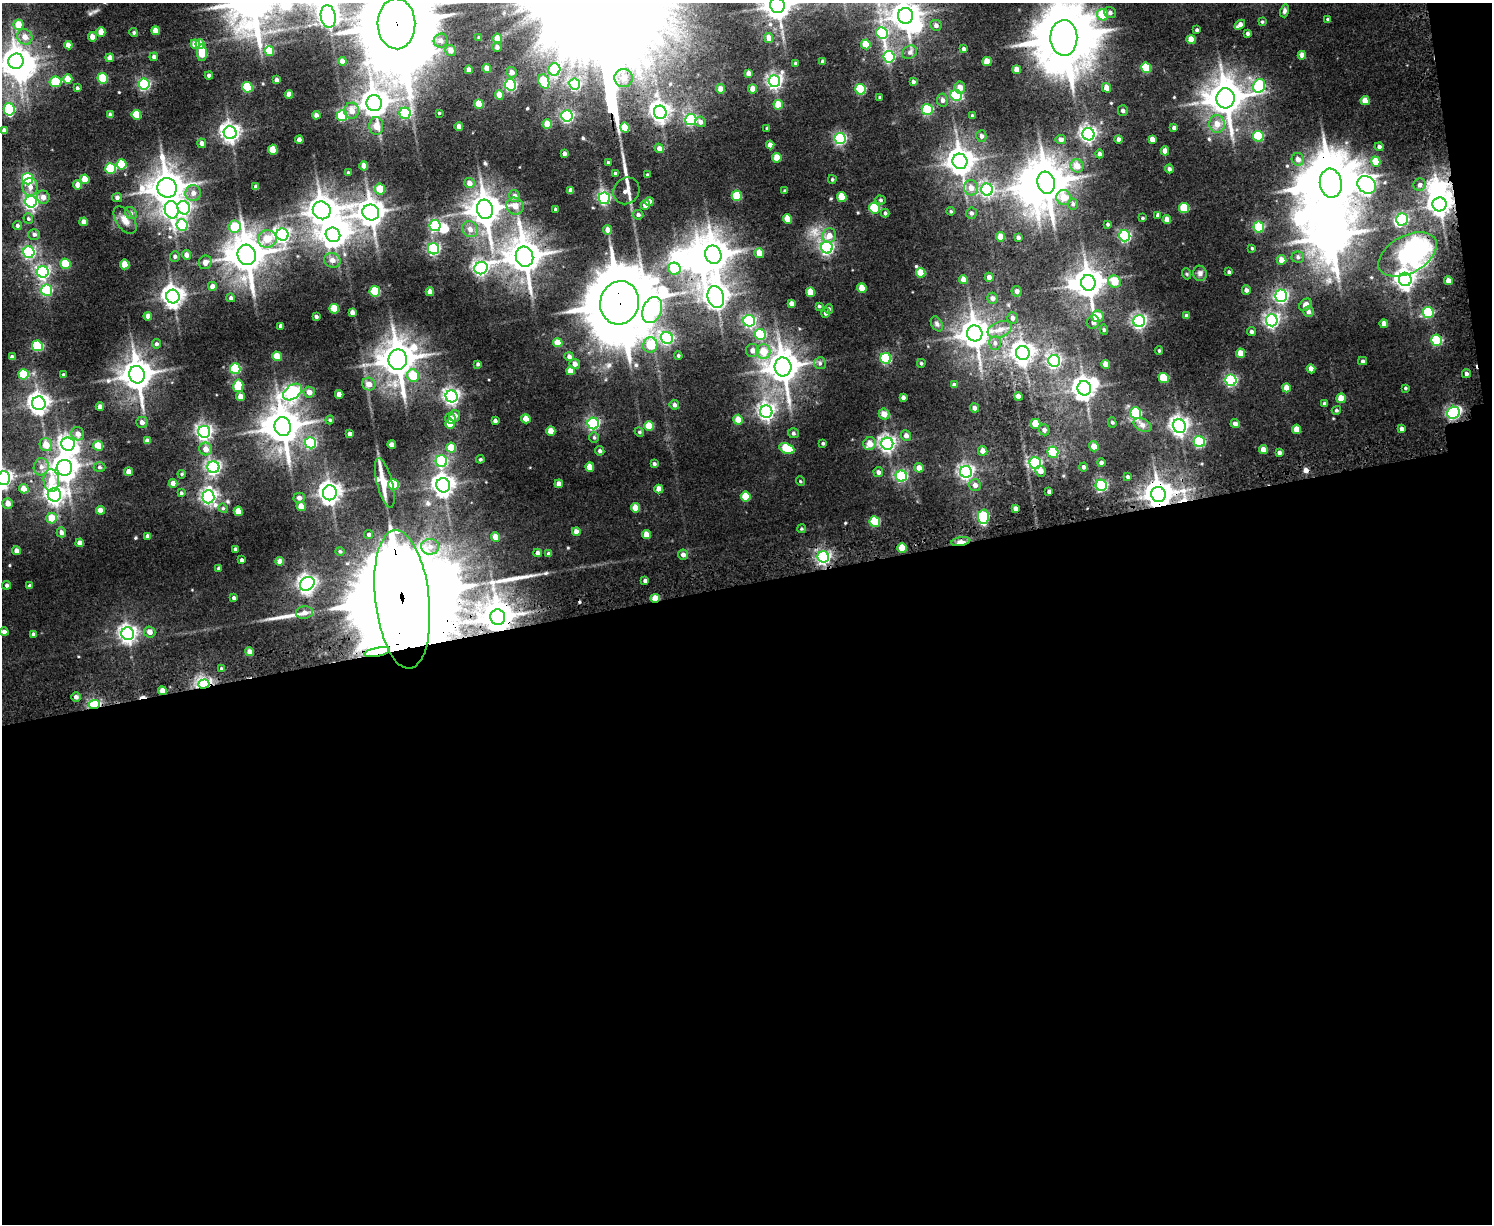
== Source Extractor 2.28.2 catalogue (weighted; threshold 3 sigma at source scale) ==
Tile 12 of 3 x 4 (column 3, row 4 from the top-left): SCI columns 3294-4783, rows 61-1282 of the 4970 x 4990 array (HDU 1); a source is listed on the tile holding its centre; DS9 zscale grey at full resolution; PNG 1494 x 1226 px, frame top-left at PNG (2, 3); each listed source drawn as its Kron ellipse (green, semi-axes under 4 px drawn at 4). Shown black and unused: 53% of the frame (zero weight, under 3 of 5 exposures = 5% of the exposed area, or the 3 px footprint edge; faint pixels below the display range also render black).
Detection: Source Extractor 2.28.2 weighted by HDU 2 'WHT'; one run over the whole footprint, this tile lists its part. Background 0.0447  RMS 0.0049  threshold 0.0221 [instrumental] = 3 sigma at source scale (4.5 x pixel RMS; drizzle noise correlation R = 1.50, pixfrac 1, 0.05/0.05 arcsec/px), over >= 5 px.
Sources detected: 498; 20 inside a brighter object's white glare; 2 cosmic-ray / hot-pixel residue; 2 long thin detections or spike segments (spike, bleed or trail) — neither listed nor drawn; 2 inside a brighter listed object's ellipse — not listed separately; the other 472 listed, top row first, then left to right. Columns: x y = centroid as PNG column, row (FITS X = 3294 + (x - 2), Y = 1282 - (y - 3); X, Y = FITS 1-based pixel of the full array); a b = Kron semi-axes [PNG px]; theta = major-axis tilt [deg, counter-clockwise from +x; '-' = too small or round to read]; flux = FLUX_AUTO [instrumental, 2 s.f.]
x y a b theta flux
777 5 7 7 - 510
1284 11 6 4 75 0.96
1110 13 6 5 - 1.2
1103 15 6 5 - 9.9
328 16 11 7 -83 170
905 16 8 7 - 470
1327 19 4 3 - 0.47
1262 22 4 3 - 0.49
396 24 25 19 -88 5400
18 25 5 5 - 6.7
936 25 6 5 - 1.4
1240 25 6 4 41 2.7
1197 30 3 3 - 0.68
155 31 4 4 - 5
101 32 4 4 - 4.6
134 32 4 4 - 0.69
882 33 6 5 - 39
1247 34 3 3 - 0.9
25 37 8 7 - 3.1
92 37 4 4 - 3
479 38 3 3 - 0.88
769 38 5 4 - 2.6
1064 38 18 13 -88 2500
497 39 5 4 - 5.2
1191 39 5 4 - 5.4
441 41 7 6 - 1.8
195 44 5 4 - 6
200 44 5 4 - 5.8
866 44 5 4 - 11
68 45 4 4 - 3.4
497 47 5 5 - 1.4
963 49 4 4 - 0.91
451 50 5 5 - 2.5
269 51 5 4 - 12
910 52 8 6 32 1.5
202 53 8 5 -89 11
1302 55 4 4 - 3
154 57 4 4 - 1.3
889 57 6 5 - 46
110 58 4 4 - 2.4
16 61 8 7 - 420
342 61 4 4 - 3
822 61 3 3 - 0.73
987 61 5 4 - 6.6
796 63 3 3 - 0.63
487 68 4 4 - 4.2
1146 68 5 5 - 16
469 70 4 4 - 2
554 70 6 6 - 30
1017 70 4 4 - 3.5
512 72 5 5 - 2.2
748 73 4 4 - 1.9
209 76 4 4 - 1.2
103 78 5 5 - 20
624 78 9 9 - 4.4
68 79 5 4 - 6.1
276 80 4 3 - 1.2
544 81 7 5 -67 17
774 81 6 5 - 120
55 82 6 5 - 16
913 82 4 3 - 1.1
144 84 5 5 - 59
575 84 5 5 - 51
510 85 6 5 - 57
1259 86 7 6 - 40
247 87 5 5 - 24
77 88 4 3 - 0.82
960 88 6 5 - 3.3
1107 88 5 4 - 3.9
721 89 4 4 - 3.3
753 89 4 4 - 3.4
860 89 5 5 - 26
289 94 4 4 - 3
499 95 5 4 - 5.1
956 95 6 5 - 48
880 97 3 3 - 0.49
1225 98 10 9 - 910
942 100 6 5 - 1.6
1365 101 5 4 - 3.9
374 103 8 7 - 480
479 104 5 4 - 9.2
778 105 5 4 - 7.4
9 109 6 5 - 40
927 109 5 5 - 47
1123 110 5 5 - 1
352 111 8 7 - 4.1
660 112 7 6 - 180
405 113 5 5 - 45
439 113 3 3 - 0.45
110 115 4 3 - 1.3
136 115 5 5 - 12
316 115 4 4 - 1.8
972 115 4 3 - 0.4
342 116 5 5 - 25
567 116 6 5 - 74
691 119 5 5 - 60
700 122 5 5 - 1.7
547 124 4 4 - 5.6
1217 124 9 8 - 3.9
376 126 9 7 -90 4.8
459 127 4 4 - 3
625 128 5 4 - 9.7
767 128 4 3 - 0.64
1174 128 4 4 - 1.5
4 131 4 4 - 2
230 133 6 6 - 190
1088 134 6 6 - 130
981 136 6 5 - 1.3
1258 136 5 5 - 26
840 139 6 5 - 62
1061 139 5 4 - 1.7
1119 139 4 4 - 1.8
1152 139 4 4 - 2.5
299 140 4 4 - 2.7
202 143 5 4 - 1.9
770 145 4 4 - 3.2
1379 147 4 4 - 1.3
659 148 5 4 - 1.9
273 150 5 4 - 11
1165 151 4 4 - 3.3
564 153 3 3 - 1.3
1099 154 4 4 - 1.2
777 158 5 4 - 5.8
1298 159 6 6 - 2.5
960 161 8 7 - 470
1376 162 5 4 - 7.8
608 163 4 3 - 0.58
121 164 5 5 - 13
364 166 4 4 - 4.2
1077 166 7 6 - 3.9
111 168 5 5 - 29
1169 169 4 4 - 1.2
348 173 4 3 - 0.58
615 173 3 3 - 0.6
647 175 3 2 - 0.64
28 179 5 5 - 41
85 179 5 4 - 7.1
832 179 4 3 - 0.63
469 183 5 5 - 2.5
1046 183 11 8 -74 1100
1331 183 14 11 -82 2000
78 185 4 4 - 3.6
1367 185 10 8 -37 140
1420 185 6 6 - 1.6
30 187 9 8 - 2.8
256 187 4 4 - 2.3
167 188 10 9 - 830
971 188 8 7 - 3.5
380 189 5 5 - 8
571 190 4 4 - 2
987 190 6 6 - 84
626 191 14 12 52 3.5
785 191 4 3 - 0.6
193 193 8 7 - 2.5
514 196 6 5 - 1.8
737 196 5 5 - 16
43 197 6 6 - 2.4
842 197 5 4 - 10
1064 197 7 7 - 5.5
117 198 5 4 - 1.2
604 198 6 5 - 62
881 200 5 4 - 0.8
31 202 6 6 - 110
649 202 4 4 - 2.4
1073 204 5 5 - 0.97
1439 204 7 7 - 280
645 205 5 4 - 2.9
515 206 9 8 - 3.9
184 208 7 6 - 87
874 208 5 5 - 27
1184 208 5 5 - 16
485 209 10 8 -80 730
555 209 3 3 - 0.55
172 210 8 7 - 87
322 210 9 8 - 560
951 211 4 3 - 0.52
371 212 8 8 - 490
131 213 6 5 - 1.1
885 213 4 4 - 0.89
971 213 5 5 - 1
638 215 5 5 - 1.2
1158 215 4 4 - 1.6
1142 218 3 3 - 0.52
28 219 5 5 - 0.79
788 219 5 4 - 7.2
1402 219 6 6 - 60
125 220 16 8 -55 3.9
1167 220 4 4 - 3.6
84 222 4 4 - 2.8
1108 224 4 3 - 0.63
17 225 4 4 - 1.1
182 225 5 5 - 26
435 226 5 5 - 53
234 227 6 6 - 12
1259 227 5 5 - 34
470 229 8 7 - 2.9
608 230 5 4 - 3.6
34 234 6 5 - 1.3
282 235 6 6 - 120
333 235 7 7 - 270
829 235 7 7 - 3.5
1125 236 6 5 - 71
1001 237 4 4 - 4.4
1018 237 3 3 - 0.98
267 239 9 9 - 6.9
827 247 6 5 - 93
1252 248 4 3 - 0.48
433 249 5 5 - 69
29 252 6 5 - 74
759 253 5 5 - 4.7
1408 254 32 18 28 82
186 255 5 4 - 2.1
247 255 10 9 - 1000
713 255 9 8 - 660
175 256 5 5 - 1.1
525 257 10 8 -76 880
1298 257 6 5 - 1.1
332 260 8 7 - 2.7
1282 260 5 4 - 4
205 262 7 6 - 2.5
65 264 5 5 - 17
125 264 5 4 - 8.1
481 268 7 6 - 120
674 269 6 6 - 20
43 272 6 5 - 92
1229 272 3 3 - 0.72
921 273 5 4 - 7.6
1200 273 8 7 - 1.5
1187 274 5 3 - 0.49
989 277 4 4 - 1.8
1405 279 7 6 - 210
964 280 4 4 - 4.6
1115 281 6 6 - 7
1448 281 4 4 - 3.1
1088 283 8 7 - 610
212 286 5 4 - 2.2
862 288 5 4 - 7.6
47 290 5 5 - 43
1246 290 5 4 - 1.4
375 291 5 5 - 25
1017 291 5 5 - 1.7
430 292 4 4 - 3.4
810 292 5 4 - 7.2
173 296 7 6 - 280
1281 296 6 6 - 81
716 297 11 8 -75 330
231 298 4 4 - 0.93
992 298 5 5 - 1.7
620 303 22 19 76 3900
791 304 4 4 - 2.4
1305 305 7 5 47 2.5
819 306 4 4 - 0.59
334 309 5 4 - 11
829 309 5 4 - 0.75
652 310 13 9 68 41
352 312 4 4 - 1.7
1308 312 5 5 - 1.6
1428 312 5 5 - 41
826 313 5 4 - 1.2
148 316 4 4 - 2.3
1098 316 6 6 - 6.9
1186 316 4 3 - 1.3
316 317 3 3 - 0.94
1012 318 6 5 - 1.3
1272 320 6 6 - 110
749 321 6 5 - 71
1139 321 6 6 - 110
1093 322 7 6 - 1.2
937 324 8 5 -60 1
1384 324 4 4 - 2.9
281 326 4 4 - 1.4
1000 329 12 7 21 3.6
1104 330 5 4 - 0.76
1251 332 4 4 - 1
975 333 8 7 - 540
760 334 5 5 - 38
667 338 6 6 - 79
1437 340 5 5 - 35
558 343 4 4 - 5.5
995 343 7 6 - 1.5
156 344 4 4 - 0.86
650 345 7 7 - 10
37 346 5 5 - 35
752 350 6 6 - 2
763 351 7 7 - 6.9
1159 351 4 4 - 0.55
1023 353 7 6 - 250
1241 353 5 4 - 4.9
277 356 5 4 - 7.7
569 356 4 4 - 1.6
678 356 4 3 - 0.65
12 357 4 4 - 1.3
886 358 5 5 - 40
398 360 10 9 - 940
1054 361 6 5 - 90
1363 361 4 3 - 0.86
820 363 6 6 - 1.1
921 363 4 3 - 0.6
478 364 4 3 - 0.75
575 364 5 5 - 2
1106 364 4 4 - 3.7
783 367 9 8 - 730
235 369 5 5 - 35
1311 369 4 4 - 2.8
570 371 4 4 - 4.5
24 374 5 5 - 22
1466 374 4 4 - 0.96
63 375 4 3 - 0.7
137 375 9 8 - 690
413 376 6 6 - 11
1164 378 5 5 - 18
1231 380 6 5 - 63
369 384 7 6 - 2.8
954 385 4 4 - 1.4
238 386 6 5 - 15
1084 388 7 7 - 300
1286 388 4 4 - 4.3
1405 388 4 3 - 0.57
292 392 10 6 38 110
309 392 5 5 - 2.7
339 394 4 4 - 3.1
240 396 5 5 - 3
452 396 6 6 - 140
903 397 4 3 - 1.2
1018 397 4 4 - 2.7
1341 398 5 4 - 5.9
39 403 7 6 - 260
1324 404 4 3 - 1
674 405 5 4 - 1.3
100 407 4 4 - 2.3
975 408 4 4 - 1.8
1336 410 4 4 - 0.69
766 412 6 6 - 140
1136 413 6 5 - 34
1453 413 6 6 - 89
884 414 5 5 - 3.7
455 416 6 5 - 1.9
450 418 5 5 - 3.3
526 419 4 4 - 5.2
330 420 4 4 - 0.51
738 420 5 5 - 5.8
495 421 4 3 - 1.1
142 422 5 5 - 1.9
1112 422 5 4 - 0.71
450 424 5 4 - 6
593 424 6 5 - 70
1036 424 5 5 - 7.4
1235 424 4 4 - 1.9
1142 425 9 6 -27 2.1
649 426 5 5 - 10
1179 426 7 6 - 190
283 427 9 8 - 860
1297 429 4 4 - 5.1
1402 429 4 3 - 1.5
1044 430 5 5 - 1.4
551 431 5 4 - 4.9
204 432 6 6 - 130
639 432 5 4 - 0.67
793 433 5 5 - 0.91
78 434 7 6 - 2.6
350 434 4 3 - 1.7
906 435 5 5 - 1.9
594 437 5 5 - 0.7
147 441 4 4 - 2.4
1199 442 5 5 - 47
310 443 6 5 - 43
823 443 4 3 - 0.55
68 444 7 6 - 130
870 444 6 6 - 3.8
887 444 6 6 - 150
46 445 6 6 - 5.1
392 445 4 4 - 2.7
98 446 5 5 - 9.3
1094 446 5 5 - 3.5
451 448 5 5 - 8.5
787 448 8 5 -23 19
205 449 6 6 - 3.4
1263 450 4 4 - 3.2
600 451 5 4 - 0.87
983 451 5 4 - 2.9
1053 452 5 5 - 22
1279 453 4 4 - 1.4
480 459 4 3 - 0.59
441 461 6 5 - 48
1035 463 6 5 - 64
1101 463 4 4 - 1
654 464 4 4 - 0.86
41 467 8 7 - 2.5
99 467 6 5 - 0.83
213 467 6 6 - 100
590 467 5 4 - 5.1
1084 467 4 4 - 1.1
64 468 8 7 - 400
919 468 5 4 - 3
1041 471 5 5 - 1.9
129 472 4 4 - 3.7
878 472 5 4 - 1.4
966 472 6 6 - 120
182 474 4 4 - 0.53
901 476 5 5 - 52
1128 477 4 4 - 0.83
4 478 7 6 - 170
51 480 11 7 -86 5.9
800 481 5 3 - 0.42
173 483 4 4 - 3.6
385 483 25 7 -75 8.7
559 484 4 4 - 2.6
394 485 5 5 - 21
443 485 7 7 - 280
975 485 6 6 - 2
1101 485 6 5 - 73
24 489 5 4 - 4.8
659 489 4 4 - 3.7
1049 491 3 3 - 0.97
181 493 4 4 - 0.72
330 493 7 7 - 290
1158 494 7 7 - 500
54 495 7 6 - 180
746 496 5 5 - 11
208 497 6 6 - 110
299 498 5 5 - 1.6
8 503 5 5 - 2.9
301 506 4 4 - 5
223 508 5 4 - 0.64
636 508 4 4 - 6
1016 508 4 4 - 2
100 510 4 4 - 3.5
238 511 4 4 - 5.8
983 517 7 5 -88 44
52 518 5 5 - 7.8
875 522 5 5 - 25
801 529 4 3 - 0.51
61 532 5 4 - 1.8
576 532 4 4 - 3.1
369 534 4 4 - 0.96
646 534 4 4 - 4.4
147 536 4 4 - 1.6
496 537 5 4 - 4.9
961 542 9 4 9 3.9
80 543 4 4 - 2.3
430 547 9 8 - 2.8
902 548 5 5 - 8.7
235 549 3 3 - 0.83
16 551 4 4 - 1.8
340 551 4 4 - 0.61
538 553 4 4 - 1.7
549 554 4 3 - 1.3
683 555 5 5 - 1.9
823 557 6 5 - 110
242 560 3 3 - 0.86
280 561 4 4 - 2.5
219 568 4 4 - 0.71
645 581 4 3 - 1.3
307 584 8 6 38 200
7 585 4 4 - 1
30 586 4 3 - 1.3
234 598 4 4 - 0.89
655 598 5 4 - 9
402 599 70 27 -84 28000
304 613 8 6 7 2.1
498 617 8 7 - 730
4 632 4 4 - 1.6
150 632 6 5 - 2.5
33 634 4 3 - 0.75
128 634 6 6 - 170
250 652 4 4 - 3
377 652 13 4 11 5
221 668 4 4 - 0.59
204 684 5 4 - 120
162 691 4 4 - 3.7
76 697 5 4 - 1.6
94 705 5 4 - 70
Overlapping masked pixels (flux is a lower limit): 13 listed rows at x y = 396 24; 1331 183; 1408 254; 620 303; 1158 494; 961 542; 655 598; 402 599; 498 617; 377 652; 204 684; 162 691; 94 705
Isophote crosses this tile's border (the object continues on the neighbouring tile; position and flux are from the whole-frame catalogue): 7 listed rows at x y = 777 5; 328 16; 905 16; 396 24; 1064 38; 16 61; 4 478
Unlisted compact peaks at least as high as the median listed source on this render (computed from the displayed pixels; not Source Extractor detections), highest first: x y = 485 163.